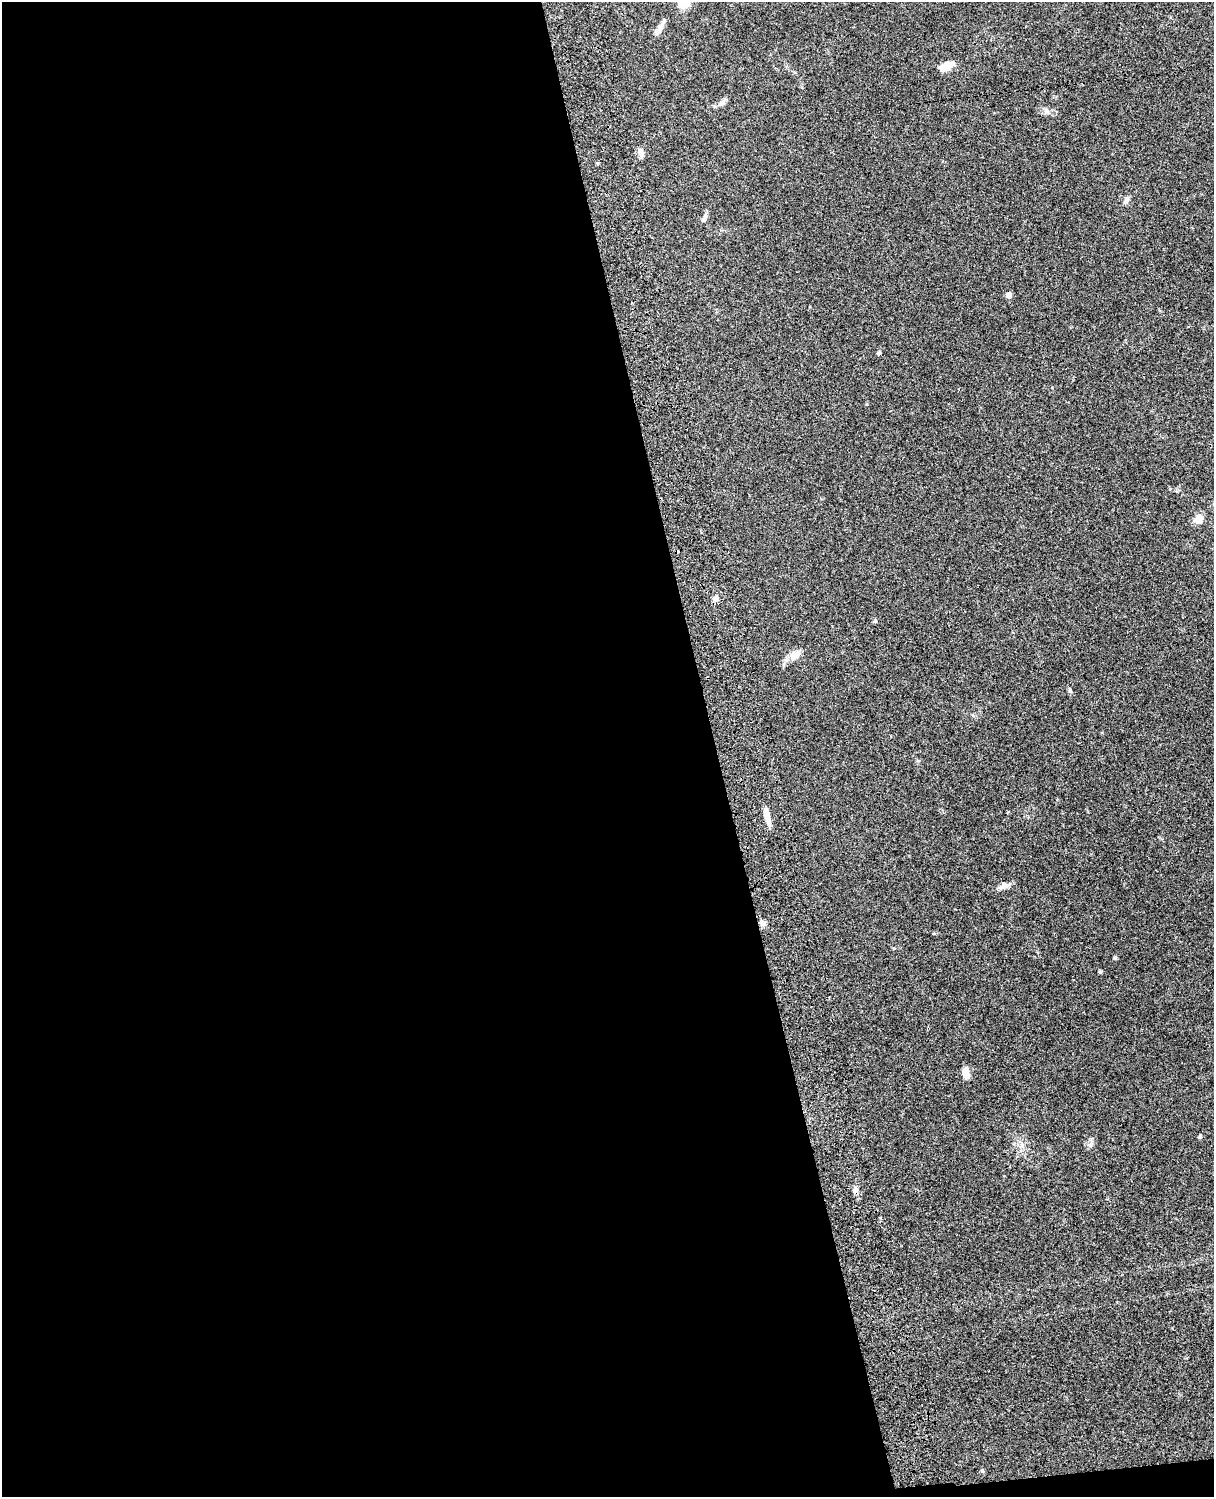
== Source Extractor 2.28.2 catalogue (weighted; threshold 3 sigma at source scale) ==
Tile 9 of 4 x 3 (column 1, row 3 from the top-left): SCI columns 121-1332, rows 279-1773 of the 5087 x 4929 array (HDU 1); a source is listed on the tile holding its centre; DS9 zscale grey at full resolution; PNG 1216 x 1499 px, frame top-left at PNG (2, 2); no overlay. Shown black and unused: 59% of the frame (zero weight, under 3 of 4 exposures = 6% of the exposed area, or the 3 px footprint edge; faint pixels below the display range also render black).
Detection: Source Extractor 2.28.2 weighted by HDU 2 'WHT'; one run over the whole footprint, this tile lists its part. Background 0.077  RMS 0.0059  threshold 0.0267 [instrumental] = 3 sigma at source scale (4.5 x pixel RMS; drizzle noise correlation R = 1.50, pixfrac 1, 0.05/0.05 arcsec/px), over >= 5 px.
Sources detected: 27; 1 inside a brighter object's white glare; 1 cosmic-ray / hot-pixel residue — not listed; the other 25 listed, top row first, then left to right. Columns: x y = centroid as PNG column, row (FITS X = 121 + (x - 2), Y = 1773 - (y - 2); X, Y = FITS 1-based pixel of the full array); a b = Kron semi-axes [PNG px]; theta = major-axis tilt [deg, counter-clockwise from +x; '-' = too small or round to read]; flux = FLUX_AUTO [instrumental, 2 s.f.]
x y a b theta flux
684 3 14 11 27 10
659 29 19 7 59 3.7
948 65 12 9 33 6.4
722 102 13 6 49 2.3
1046 111 8 6 -68 1.7
641 153 13 6 -64 2.2
1127 200 12 5 54 1.7
704 218 11 5 63 1.8
1008 295 5 5 - 3.8
879 353 5 4 - 0.74
1198 519 10 8 61 6.5
716 598 8 6 68 2.5
875 621 5 4 - 1
795 655 17 11 25 5.1
1070 690 8 5 -72 1.1
767 817 20 6 -75 5.5
1004 886 14 7 20 3.5
763 923 9 7 -47 1.9
1115 958 5 4 - 0.66
1100 972 4 3 - 0.79
966 1073 11 6 -80 5.4
1200 1137 5 4 - 0.76
1091 1144 10 4 60 1.4
855 1189 9 7 80 1.9
983 1471 6 4 -88 0.69
Isophote crosses this tile's border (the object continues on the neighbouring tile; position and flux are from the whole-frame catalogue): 1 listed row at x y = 684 3